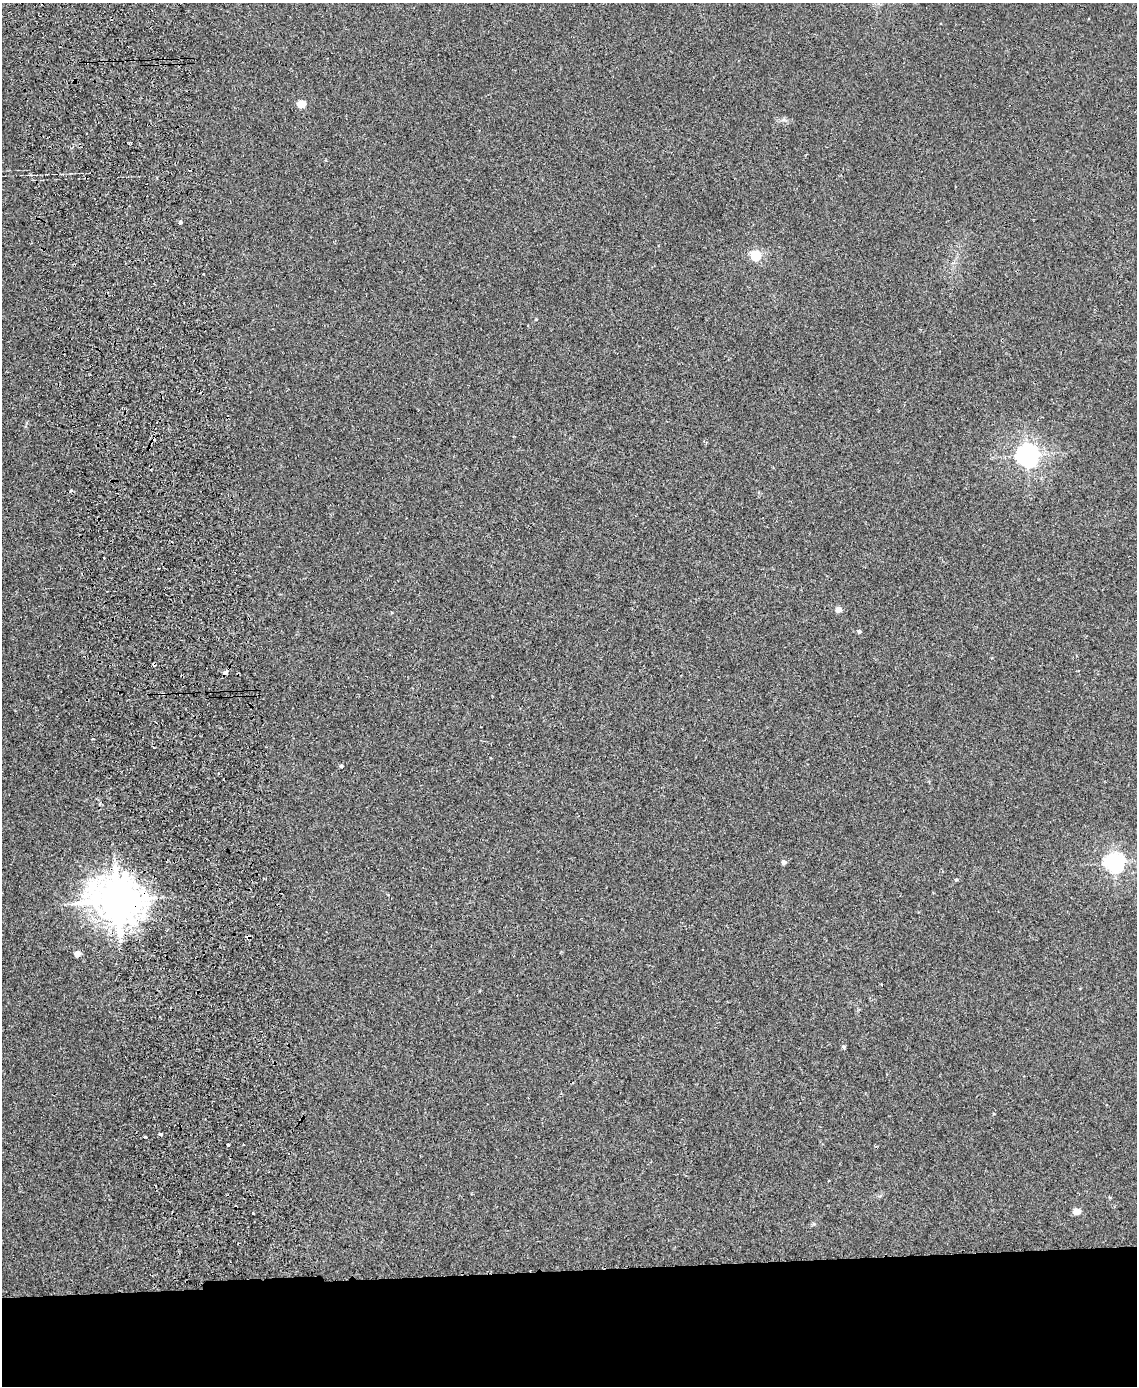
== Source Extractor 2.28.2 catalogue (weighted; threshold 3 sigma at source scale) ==
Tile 11 of 4 x 3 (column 3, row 3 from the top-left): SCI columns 2328-3462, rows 143-1526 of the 4656 x 4538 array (HDU 1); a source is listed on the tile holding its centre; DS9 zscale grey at full resolution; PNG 1139 x 1388 px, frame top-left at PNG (2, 3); no overlay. Shown black and unused: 8% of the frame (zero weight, under 2 of 3 exposures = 3% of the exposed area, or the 3 px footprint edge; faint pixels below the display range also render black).
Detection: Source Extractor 2.28.2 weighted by HDU 2 'WHT'; one run over the whole footprint, this tile lists its part. Background 0.0315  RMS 0.0064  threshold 0.0289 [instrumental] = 3 sigma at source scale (4.5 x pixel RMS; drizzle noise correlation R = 1.50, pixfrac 1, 0.05/0.05 arcsec/px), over >= 5 px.
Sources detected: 28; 7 cosmic-ray / hot-pixel residue — not listed; the other 21 listed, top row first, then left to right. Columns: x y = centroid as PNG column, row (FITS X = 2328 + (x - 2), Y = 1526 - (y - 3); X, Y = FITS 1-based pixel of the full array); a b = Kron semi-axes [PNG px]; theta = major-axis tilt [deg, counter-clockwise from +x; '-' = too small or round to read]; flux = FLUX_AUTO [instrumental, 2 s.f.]
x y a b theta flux
301 104 5 5 - 16
180 223 4 3 - 4.7
755 255 6 5 - 54
536 319 4 3 - 0.53
1027 455 7 7 - 400
71 491 3 3 - 2.1
838 609 5 4 - 5.5
859 631 5 4 - 1.1
225 673 5 3 - 4.7
93 739 2 2 - 0.71
341 766 4 4 - 0.86
784 862 5 5 - 2.4
1114 862 7 6 - 260
956 880 4 4 - 0.75
117 900 13 11 -10 2200
77 953 5 4 - 6.7
843 1047 5 4 - 1.1
160 1134 3 3 - 2.8
228 1145 3 3 - 1.3
1076 1211 5 4 - 8.5
253 1213 3 2 - 1.5
Overlapping masked pixels (flux is a lower limit): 2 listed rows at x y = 225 673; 117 900